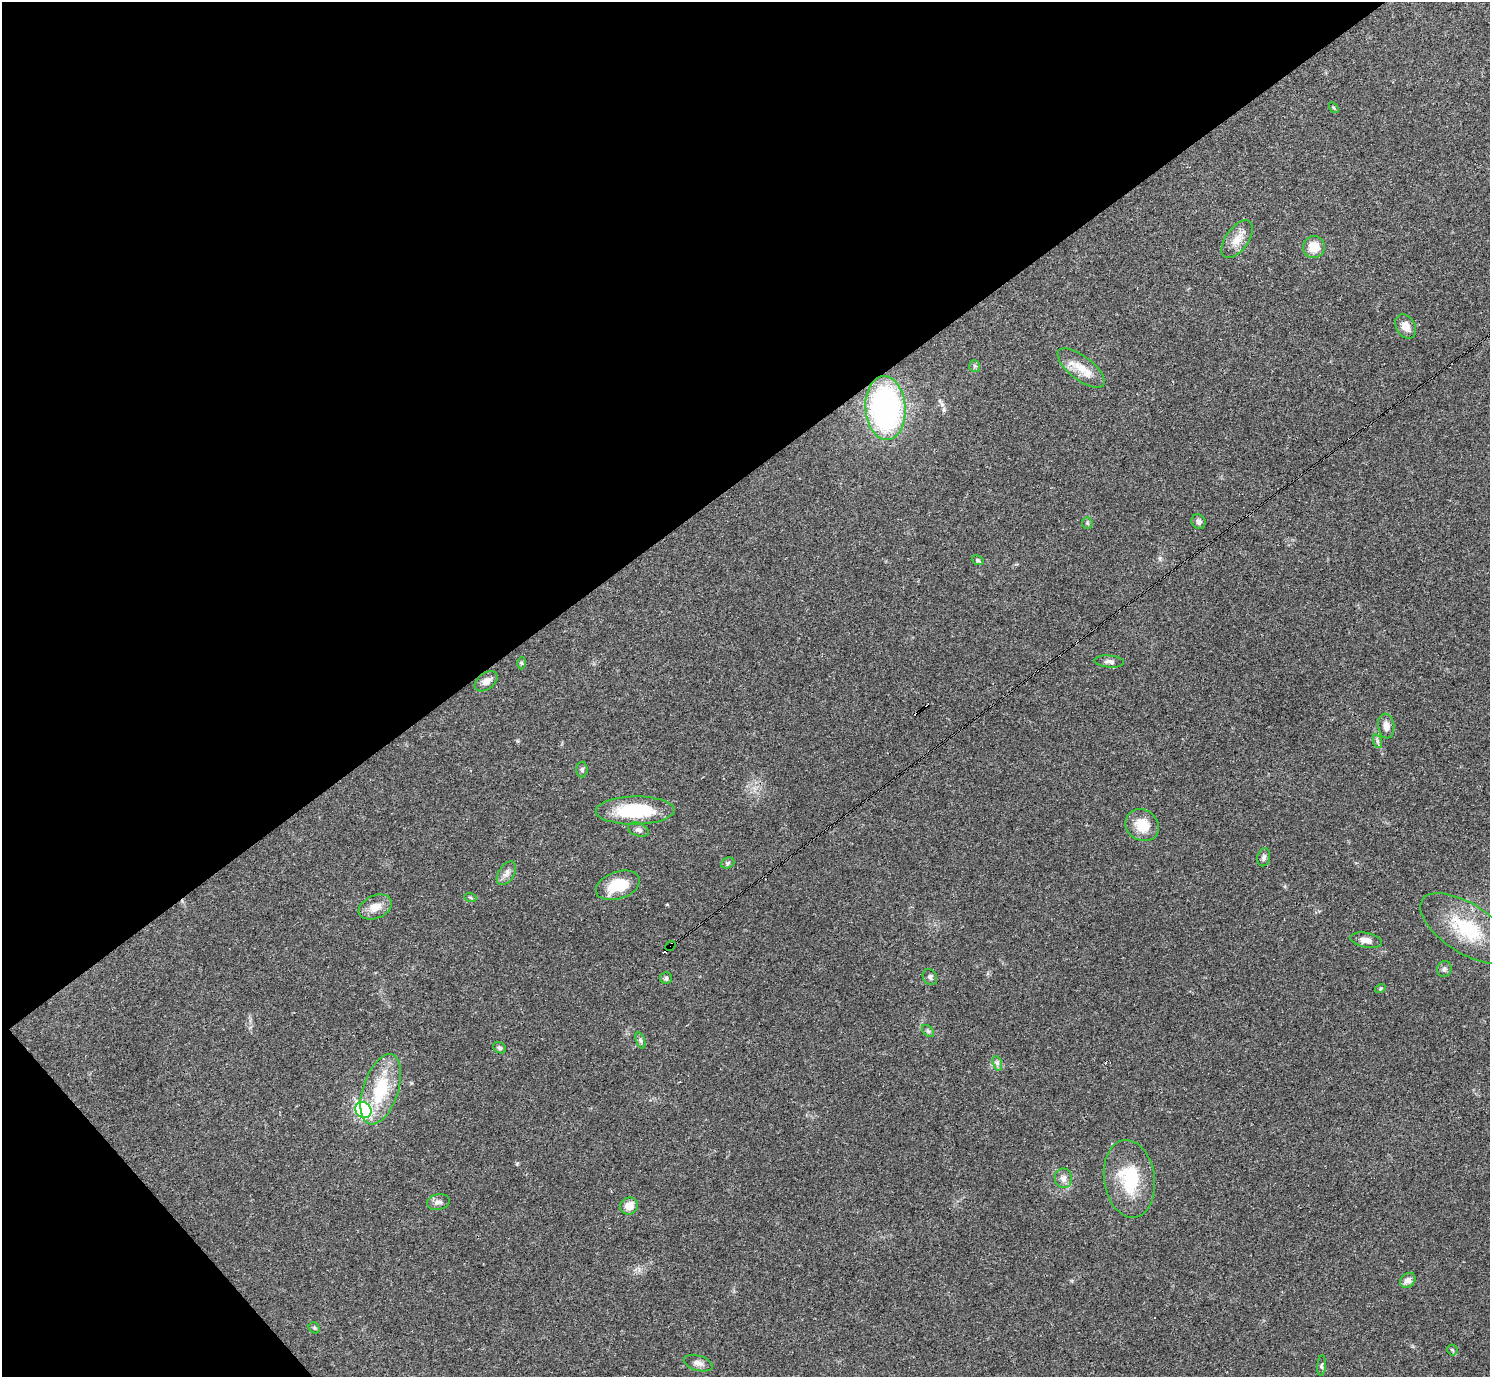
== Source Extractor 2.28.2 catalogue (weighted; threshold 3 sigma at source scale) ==
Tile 5 of 4 x 4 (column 1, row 2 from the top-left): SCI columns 1-1488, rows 2905-4279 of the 5953 x 5950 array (HDU 1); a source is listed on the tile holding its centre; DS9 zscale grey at full resolution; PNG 1492 x 1379 px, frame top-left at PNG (2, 2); each listed source drawn as its Kron ellipse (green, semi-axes under 4 px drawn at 4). Shown black and unused: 38% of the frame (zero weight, under 3 of 4 exposures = <1% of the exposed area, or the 3 px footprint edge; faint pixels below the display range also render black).
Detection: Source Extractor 2.28.2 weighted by HDU 2 'WHT'; one run over the whole footprint, this tile lists its part. Background 0.0361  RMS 0.0026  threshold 0.0118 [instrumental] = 3 sigma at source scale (4.5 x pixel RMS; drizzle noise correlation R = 1.50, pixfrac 1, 0.05/0.05 arcsec/px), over >= 5 px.
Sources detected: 50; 3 cosmic-ray / hot-pixel residue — neither listed nor drawn; the other 47 listed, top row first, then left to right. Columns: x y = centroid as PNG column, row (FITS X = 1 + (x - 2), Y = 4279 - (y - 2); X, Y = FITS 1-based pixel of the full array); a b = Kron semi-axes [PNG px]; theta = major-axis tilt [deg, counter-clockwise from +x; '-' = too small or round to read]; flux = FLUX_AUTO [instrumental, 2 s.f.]
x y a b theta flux
1334 108 6 3 -58 0.28
1237 239 22 11 54 3.4
1314 247 11 11 - 4.2
1406 326 13 9 -61 2.5
975 366 6 5 - 0.44
1081 368 28 11 -38 4.7
885 408 32 20 -86 68
1198 522 8 7 - 0.83
1087 523 6 5 - 0.41
978 560 6 4 -22 0.4
1109 661 15 6 -5 1.1
521 663 6 4 -89 0.35
486 681 13 8 36 1.9
1386 726 12 8 -82 1.9
1377 741 7 4 -71 0.54
582 769 8 6 89 0.57
635 811 39 14 1 16
1142 825 17 15 -35 5.5
638 830 11 6 -20 0.89
1264 857 9 6 78 0.82
728 863 7 5 21 0.53
506 873 13 8 57 1.4
618 885 23 13 18 8.3
470 897 6 4 -20 0.32
375 907 17 11 23 3.2
1467 928 53 24 -33 16
1366 940 16 7 -11 1.9
670 946 6 3 38 2.3
1444 969 8 7 - 0.77
930 977 8 7 - 0.84
666 978 6 6 - 0.51
1380 988 5 4 - 0.32
928 1031 7 4 -45 0.47
641 1041 8 3 -71 0.53
500 1048 7 5 -30 0.56
997 1063 7 4 -72 0.57
381 1089 36 17 71 14
363 1110 9 7 -41 39
1063 1178 10 8 -82 1.5
1129 1179 39 25 -82 14
438 1202 11 7 13 1.3
629 1206 9 8 - 3
1408 1280 8 6 43 1.4
314 1328 6 5 - 0.36
1452 1350 5 5 - 0.36
698 1363 15 7 -17 1.4
1322 1365 10 4 85 0.55
Overlapping masked pixels (flux is a lower limit): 1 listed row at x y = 670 946